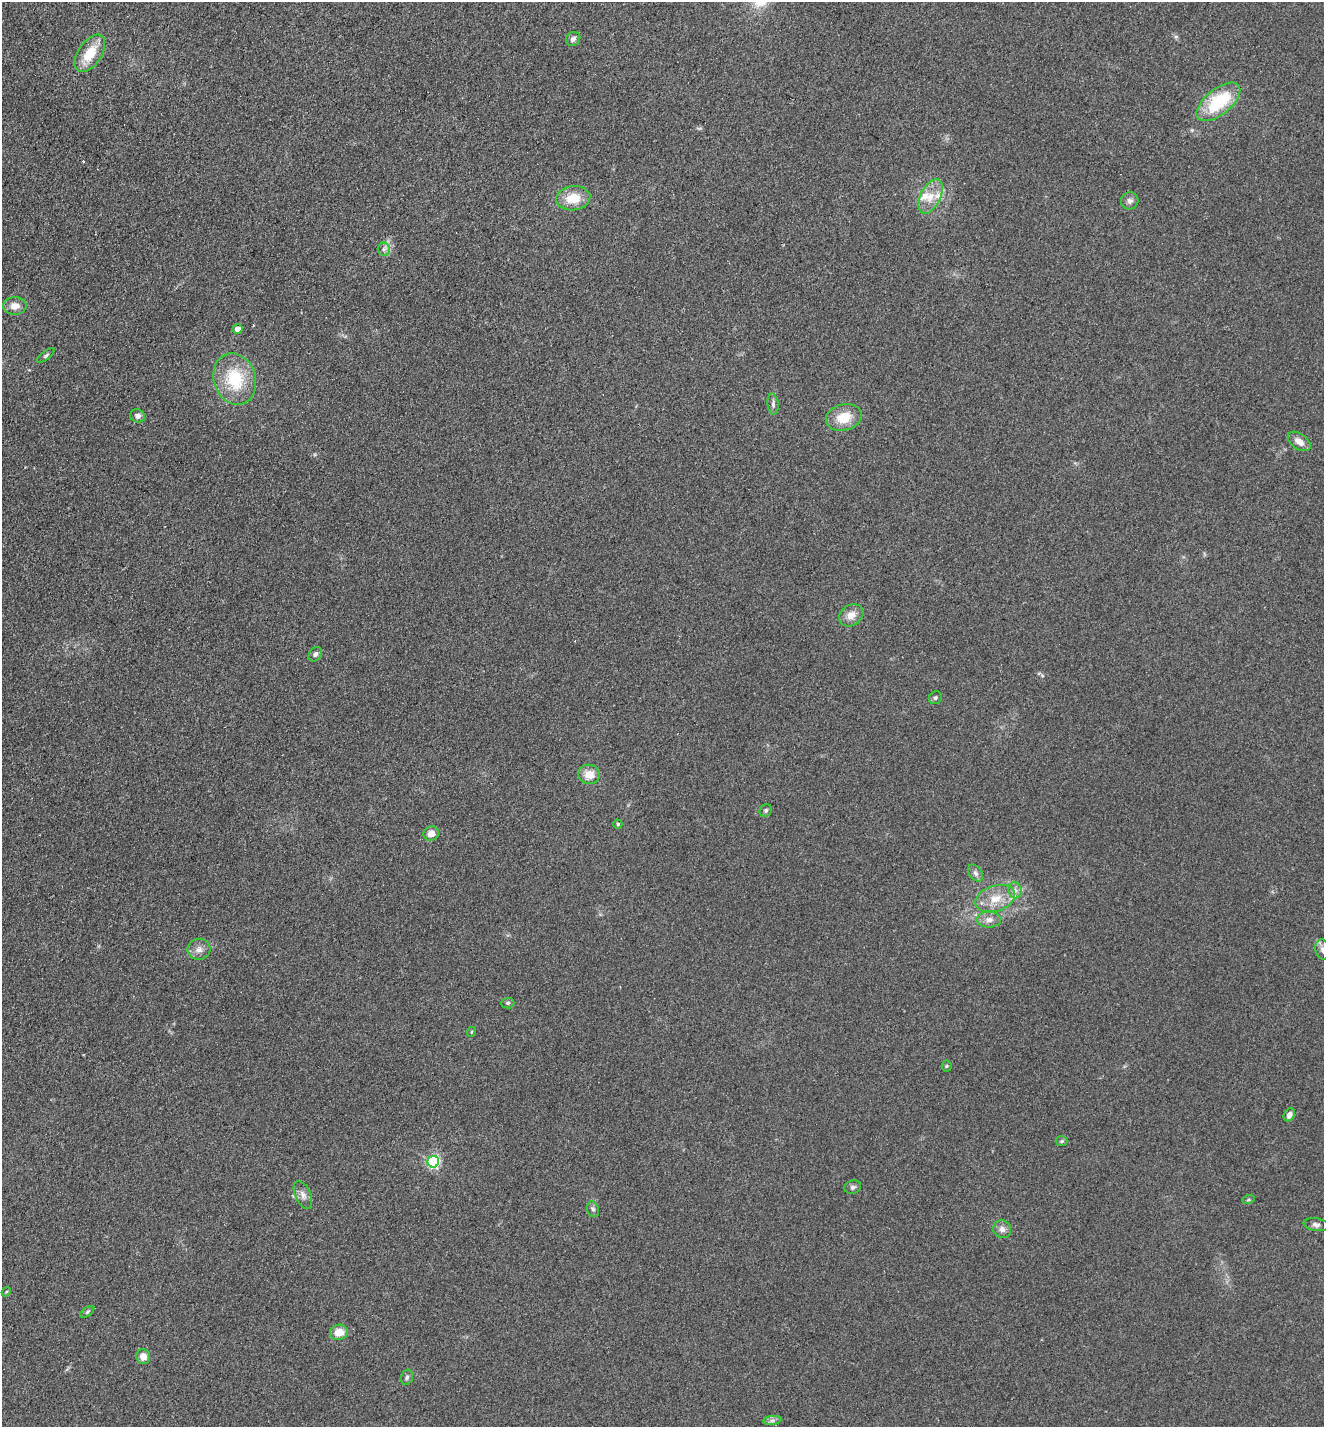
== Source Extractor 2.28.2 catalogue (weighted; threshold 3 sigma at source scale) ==
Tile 11 of 4 x 4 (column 3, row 3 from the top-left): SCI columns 2976-4297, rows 1456-2880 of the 5816 x 5760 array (HDU 1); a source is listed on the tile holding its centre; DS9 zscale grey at full resolution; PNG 1326 x 1429 px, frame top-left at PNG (2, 2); each listed source drawn as its Kron ellipse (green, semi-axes under 4 px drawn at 4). Shown black and unused: <1% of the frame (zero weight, under 2 of 3 exposures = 3% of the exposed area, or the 3 px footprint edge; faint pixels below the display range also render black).
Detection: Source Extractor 2.28.2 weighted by HDU 2 'WHT'; one run over the whole footprint, this tile lists its part. Background 0.312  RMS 0.014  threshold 0.0645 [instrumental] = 3 sigma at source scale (4.5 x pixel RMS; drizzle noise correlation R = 1.50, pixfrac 1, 0.05/0.05 arcsec/px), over >= 5 px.
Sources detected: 50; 2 cosmic-ray / hot-pixel residue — neither listed nor drawn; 2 inside a brighter listed object's ellipse — not listed separately; the other 46 listed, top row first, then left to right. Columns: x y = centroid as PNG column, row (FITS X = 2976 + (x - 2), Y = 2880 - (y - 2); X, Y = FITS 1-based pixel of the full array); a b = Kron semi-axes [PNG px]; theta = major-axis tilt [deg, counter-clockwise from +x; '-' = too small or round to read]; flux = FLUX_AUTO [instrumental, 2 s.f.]
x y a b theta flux
573 39 7 6 - 4.9
90 53 21 11 56 35
1218 102 26 13 39 77
931 196 18 10 63 18
573 198 17 12 7 29
1130 201 8 8 - 5.4
384 249 6 6 - 3.7
15 306 12 9 -1 12
237 329 5 4 - 9.9
46 356 10 3 38 2.5
235 379 26 21 -72 67
773 404 11 5 -84 4.1
138 416 7 6 - 5.3
844 418 18 13 14 29
1299 441 13 7 -36 11
851 615 13 10 34 13
315 654 8 6 54 3.9
935 698 7 6 - 2.8
589 774 11 9 -9 18
766 810 6 6 - 2.9
618 824 4 4 - 2.2
431 833 8 7 - 11
975 873 9 6 -53 4.5
1015 890 8 6 -86 5.8
995 899 20 13 18 26
989 920 12 8 0 8.5
199 949 11 10 - 8.9
1323 949 10 7 -77 5.8
508 1003 6 5 - 2.6
471 1032 5 3 - 1.2
947 1066 5 5 - 1.7
1289 1115 7 5 57 7
1062 1141 6 5 - 1.9
433 1162 6 5 - 220
853 1187 8 6 16 3.5
303 1195 15 7 -65 8
1248 1200 6 4 18 1.8
593 1209 8 6 -72 3.4
1316 1225 12 6 -9 5.1
1002 1229 9 8 - 6.8
6 1292 5 3 - 1.3
87 1312 8 4 36 2.3
339 1332 9 7 13 18
143 1357 7 7 - 11
407 1377 8 5 74 3
772 1420 9 4 8 3.7
Isophote crosses this tile's border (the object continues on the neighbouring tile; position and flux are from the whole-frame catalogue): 1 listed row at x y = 1323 949